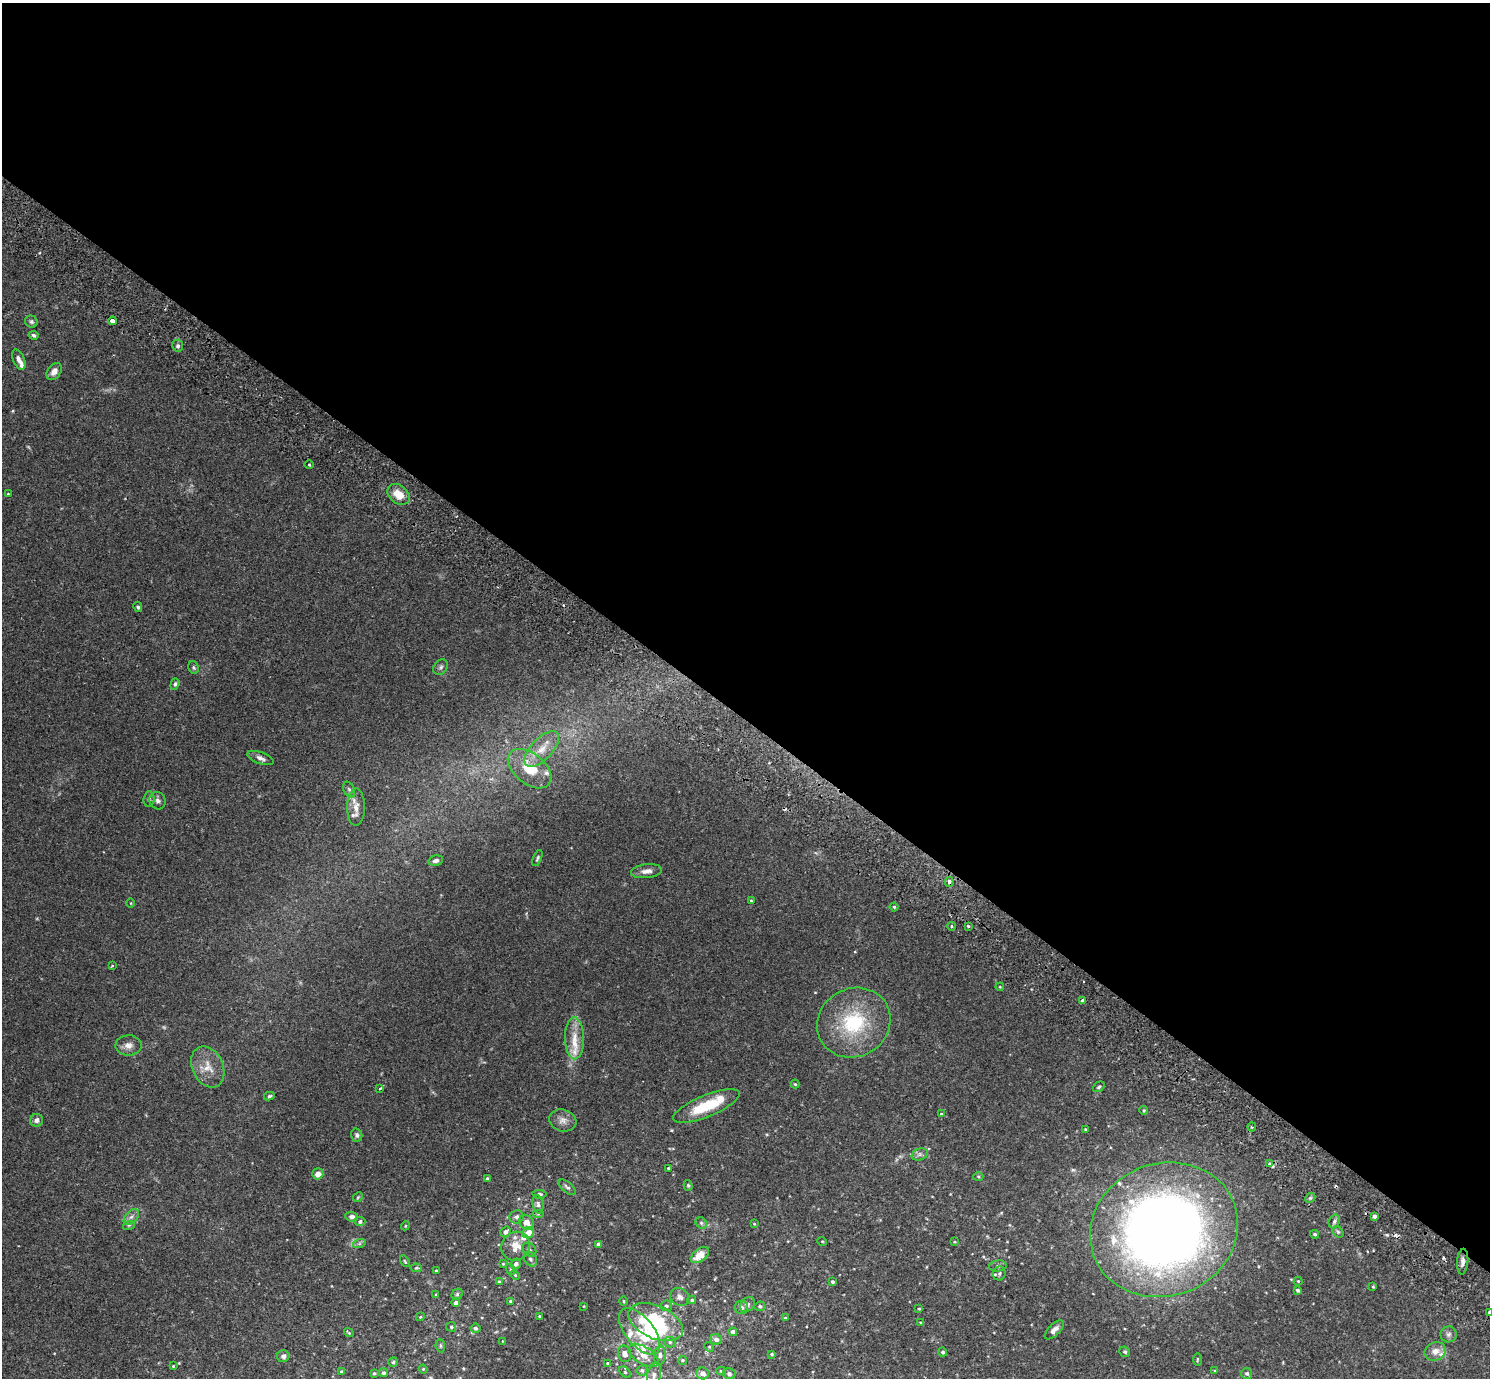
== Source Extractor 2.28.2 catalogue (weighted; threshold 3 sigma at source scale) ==
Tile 3 of 4 x 4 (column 3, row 1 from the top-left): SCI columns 3018-4505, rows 4333-5708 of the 6033 x 6050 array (HDU 1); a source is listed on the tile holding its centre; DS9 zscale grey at full resolution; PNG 1492 x 1380 px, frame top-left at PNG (2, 3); each listed source drawn as its Kron ellipse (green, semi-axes under 4 px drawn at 4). Shown black and unused: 52% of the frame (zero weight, under 2 of 3 exposures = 3% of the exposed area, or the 3 px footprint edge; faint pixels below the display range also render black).
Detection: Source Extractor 2.28.2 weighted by HDU 2 'WHT'; one run over the whole footprint, this tile lists its part. Background 0.0961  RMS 0.0062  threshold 0.0281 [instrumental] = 3 sigma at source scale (4.5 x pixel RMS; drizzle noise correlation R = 1.50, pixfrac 1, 0.05/0.05 arcsec/px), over >= 5 px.
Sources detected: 178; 1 too faint to see at this stretch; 1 inside a brighter object's white glare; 5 cosmic-ray / hot-pixel residue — neither listed nor drawn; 15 inside a brighter listed object's ellipse — not listed separately; the other 156 listed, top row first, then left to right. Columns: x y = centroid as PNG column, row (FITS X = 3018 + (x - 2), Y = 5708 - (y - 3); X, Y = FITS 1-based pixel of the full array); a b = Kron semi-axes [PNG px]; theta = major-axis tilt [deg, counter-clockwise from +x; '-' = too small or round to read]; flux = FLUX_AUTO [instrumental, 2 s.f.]
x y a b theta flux
112 321 4 3 - 4.3
31 322 6 6 - 1.2
33 335 5 4 - 1.1
178 346 6 5 - 1.3
19 360 10 5 -67 2.7
54 371 9 6 54 3.7
309 465 4 3 - 0.61
8 494 3 3 - 0.61
398 494 12 9 -39 8.4
138 607 5 3 - 1
194 667 6 5 - 0.97
441 667 8 6 52 1.6
175 684 6 4 72 1.1
542 749 22 10 46 9.9
260 758 14 5 -20 2.7
530 769 25 15 -39 18
349 789 8 5 -62 1.5
149 799 8 5 87 1.3
158 801 9 7 -62 2.1
356 807 18 9 90 5.9
537 858 8 3 68 0.99
436 861 7 5 14 1.9
647 871 15 7 7 3.8
949 882 5 4 - 2.8
751 901 4 3 - 0.67
131 903 4 3 - 0.51
894 907 4 4 - 0.78
951 926 4 3 - 0.68
968 926 3 3 - 1.8
112 966 4 2 - 0.49
1000 987 4 3 - 0.51
1083 1000 4 3 - 3.8
854 1023 38 34 30 44
575 1038 21 9 -89 9.2
129 1045 13 10 2 4.1
208 1067 21 15 -65 9.8
795 1084 4 4 - 0.74
1099 1087 6 4 39 0.95
380 1089 4 3 - 0.88
269 1096 5 3 - 1.2
706 1106 35 11 22 23
1144 1110 4 4 - 0.76
941 1114 4 3 - 0.62
37 1120 6 6 - 2.3
563 1120 14 11 -18 4
1252 1127 4 4 - 0.77
1085 1129 3 2 - 0.53
357 1135 7 5 -74 1.3
920 1154 8 5 19 1.8
1269 1164 4 3 - 1.4
668 1168 3 2 - 0.62
318 1174 5 5 - 4.1
978 1176 5 3 - 0.6
487 1179 4 3 - 1.2
688 1185 5 4 - 0.77
567 1187 10 5 -42 1.6
539 1194 7 4 -5 1.4
358 1197 5 4 - 0.65
1310 1198 6 4 43 1.1
538 1204 9 5 -82 2
538 1214 6 4 0 0.78
1374 1216 3 3 - 1.8
131 1217 9 6 48 2.2
352 1217 6 5 - 2
517 1217 7 6 - 2
360 1221 5 5 - 1.3
1334 1221 7 5 69 1.4
526 1222 8 6 -46 4.2
701 1223 6 5 - 1.2
754 1224 4 3 - 0.56
129 1225 6 3 19 0.67
405 1226 4 3 - 0.59
1164 1230 75 66 21 670
505 1232 6 4 38 2.3
528 1232 6 5 - 5.7
1338 1232 6 5 - 1
1315 1234 4 4 - 1
822 1241 5 3 - 0.53
954 1242 4 2 - 0.45
359 1244 6 4 18 1.2
598 1244 4 4 - 2.2
516 1246 15 14 - 8.3
529 1250 8 6 -45 1.6
700 1255 10 6 37 9.2
530 1259 8 5 -53 1.6
405 1261 6 3 -60 0.67
1463 1262 13 5 85 2.6
503 1264 4 3 - 0.49
516 1264 5 4 - 1.9
998 1266 9 5 7 1.5
416 1268 6 4 -4 0.79
510 1269 5 3 - 0.73
436 1271 3 3 - 0.62
999 1273 7 6 - 1.6
515 1275 5 3 - 0.68
1298 1281 4 4 - 0.64
499 1282 4 3 - 0.79
832 1282 4 4 - 1.1
1373 1287 4 3 - 0.59
1298 1290 4 3 - 1.3
457 1294 6 5 - 1.1
436 1295 4 4 - 0.58
680 1297 10 8 -37 2.9
692 1300 4 4 - 0.89
510 1301 3 3 - 0.7
624 1301 4 4 - 0.65
456 1303 4 4 - 2.4
748 1304 8 6 47 1.8
584 1306 3 2 - 0.4
666 1306 6 5 - 1.3
760 1306 5 5 - 1.3
741 1307 7 6 - 2.2
919 1309 3 3 - 0.53
1489 1313 4 3 - 3.2
540 1316 3 3 - 0.77
420 1317 4 3 - 0.55
785 1318 4 3 - 0.59
656 1322 29 16 -24 57
920 1322 4 2 - 0.45
451 1327 5 5 - 0.97
475 1328 5 4 - 1.2
1054 1330 12 5 46 3.1
640 1331 28 14 -51 20
733 1332 4 4 - 2.9
349 1333 5 2 - 0.69
1449 1334 8 8 - 2.1
716 1339 6 5 - 2.8
503 1341 3 3 - 0.43
670 1342 5 5 - 1.1
440 1346 6 4 -83 0.96
709 1347 5 4 - 0.8
1435 1351 11 9 25 4.8
943 1352 4 4 - 1.1
1125 1352 5 5 - 1
625 1354 8 6 -76 4.1
772 1354 4 3 - 0.95
644 1355 17 8 -32 6.4
660 1355 10 6 84 2.3
283 1356 6 6 - 1.9
1197 1359 6 3 89 0.63
682 1360 4 4 - 0.88
393 1362 5 4 - 0.89
608 1363 4 3 - 0.68
173 1366 3 3 - 0.62
423 1369 4 4 - 0.66
642 1370 5 5 - 1.3
721 1371 5 4 - 0.88
1215 1371 4 3 - 0.64
342 1372 4 4 - 1.3
625 1372 7 4 -45 0.92
374 1373 4 3 - 0.68
383 1373 4 4 - 1.4
703 1373 6 6 - 3.6
1247 1373 5 5 - 1.3
729 1374 6 5 - 2
654 1375 13 7 80 3.6
Overlapping masked pixels (flux is a lower limit): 1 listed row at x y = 949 882
Isophote crosses this tile's border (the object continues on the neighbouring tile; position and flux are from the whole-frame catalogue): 2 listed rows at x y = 1489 1313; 654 1375